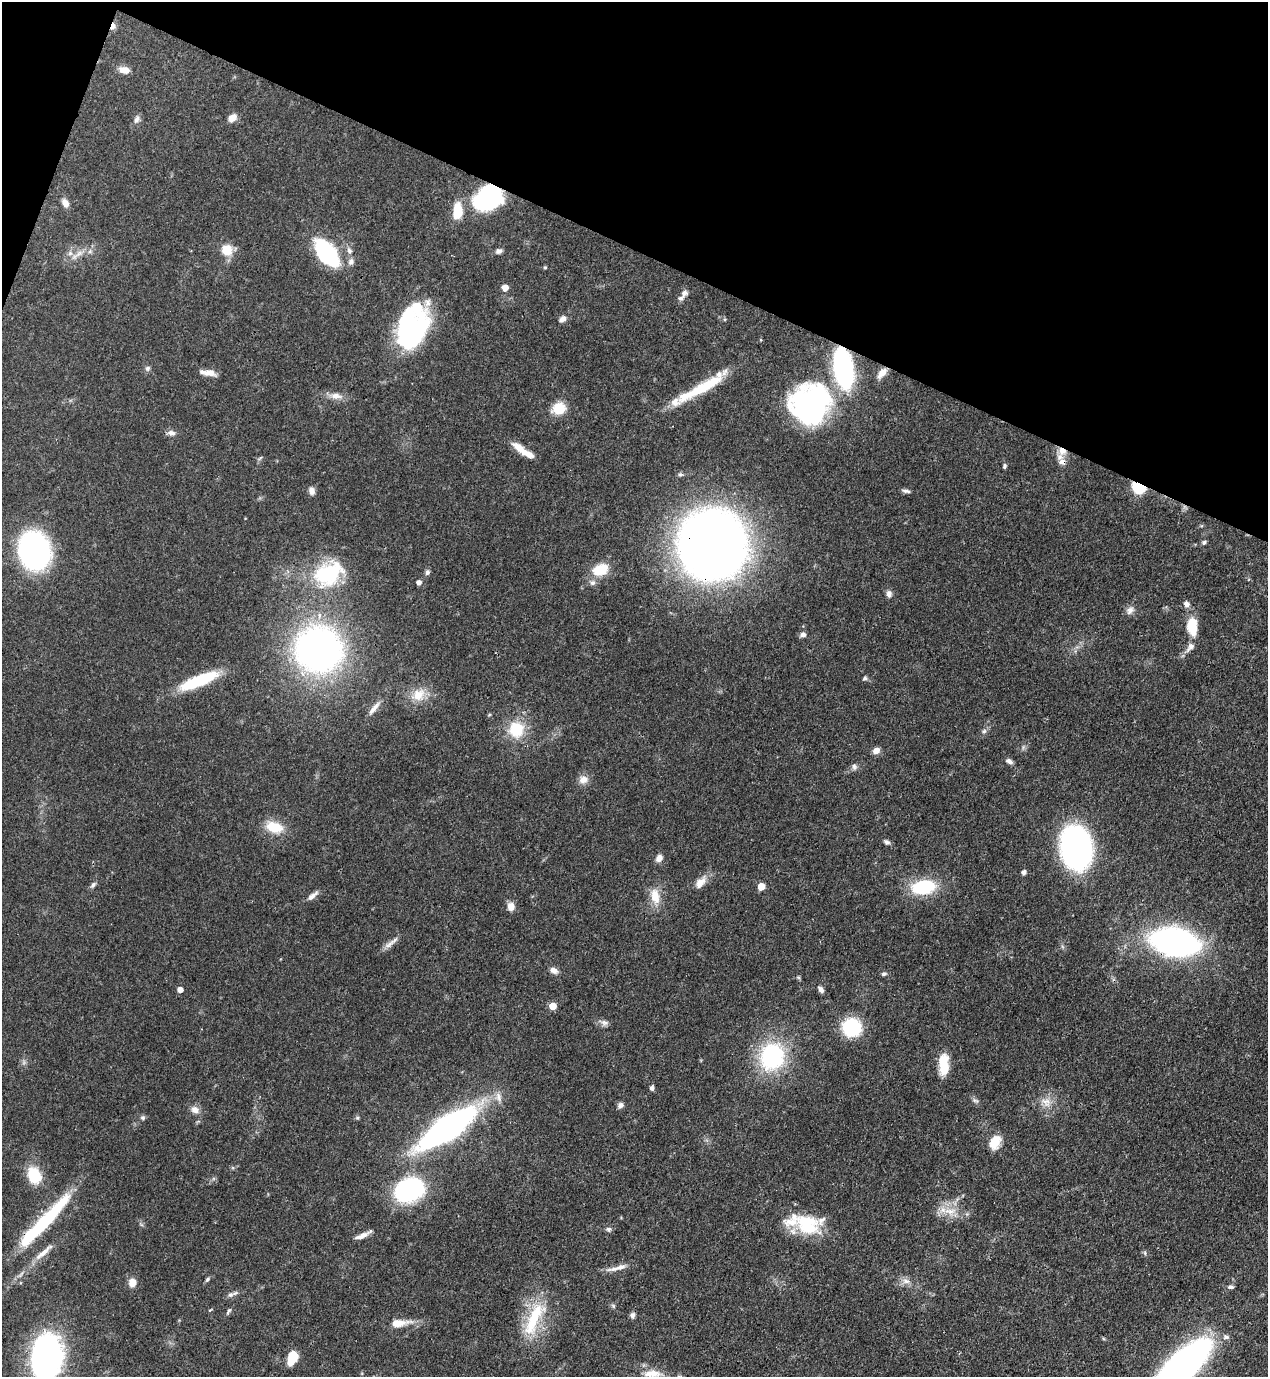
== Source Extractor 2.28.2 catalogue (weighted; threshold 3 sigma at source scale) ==
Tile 2 of 4 x 4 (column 2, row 1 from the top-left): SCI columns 1619-2884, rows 4165-5539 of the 5638 x 5579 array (HDU 1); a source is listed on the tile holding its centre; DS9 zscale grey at full resolution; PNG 1270 x 1379 px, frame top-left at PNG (2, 2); no overlay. Shown black and unused: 19% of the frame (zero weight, under 3 of 4 exposures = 7% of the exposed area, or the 3 px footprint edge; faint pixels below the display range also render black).
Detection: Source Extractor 2.28.2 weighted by HDU 2 'WHT'; one run over the whole footprint, this tile lists its part. Background 0.0512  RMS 0.0033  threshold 0.0147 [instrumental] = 3 sigma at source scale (4.5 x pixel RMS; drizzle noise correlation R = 1.50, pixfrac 1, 0.05/0.05 arcsec/px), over >= 5 px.
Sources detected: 126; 6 inside a brighter object's white glare — not listed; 4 inside a brighter listed object's ellipse — not listed separately; the other 116 listed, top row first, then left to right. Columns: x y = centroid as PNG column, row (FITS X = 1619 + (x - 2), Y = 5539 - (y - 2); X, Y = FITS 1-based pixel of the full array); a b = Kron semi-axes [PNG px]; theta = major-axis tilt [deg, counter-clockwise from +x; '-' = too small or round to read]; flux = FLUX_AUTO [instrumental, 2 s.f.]
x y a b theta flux
113 26 8 5 69 2.2
124 70 12 7 -11 3.1
232 118 11 7 41 2.2
137 119 11 6 58 1.2
488 197 28 21 -22 31
65 203 11 7 -61 1.9
458 211 19 10 85 7
227 250 11 11 - 5.9
349 251 8 6 -70 1.2
498 251 8 6 18 0.97
70 253 6 6 - 0.96
79 253 12 6 47 1.7
327 253 30 16 -52 30
351 262 9 7 65 1.3
545 267 5 3 - 0.37
505 288 5 5 - 4.1
684 293 11 9 49 1.8
416 307 38 33 59 15
562 319 10 7 34 1.5
410 340 25 18 -16 22
147 368 7 6 - 0.79
843 368 26 11 -81 86
210 373 15 8 -6 2.9
882 373 15 7 47 2.7
701 388 73 11 30 16
336 396 16 8 -8 2.6
811 404 39 37 46 73
559 408 11 11 - 8
171 433 10 7 -17 1.4
519 448 21 9 -40 4
1062 451 12 10 -41 3.6
1062 462 12 9 -31 2.1
1005 466 5 4 - 0.67
1139 487 11 8 -25 14
312 491 9 7 -77 1.6
906 491 10 4 -7 0.9
1204 542 5 5 - 0.8
712 545 56 54 -87 300
34 551 24 19 -75 100
600 569 19 13 25 8.2
328 573 41 28 30 24
427 573 6 6 - 0.83
419 582 5 4 - 1.4
889 594 9 7 -74 1.2
1186 604 8 6 -34 1.4
1130 610 12 9 53 1.7
1192 626 20 11 -87 8.4
803 635 8 6 -10 1.1
1190 647 15 8 50 2.2
318 649 31 28 -6 190
865 678 6 5 - 0.7
199 681 44 11 22 18
418 695 21 16 37 6
374 708 22 6 50 2.4
516 729 21 20 - 10
984 731 7 5 43 0.76
876 751 8 6 35 2.1
1009 761 9 5 -28 1.1
854 767 9 6 -75 0.94
583 780 12 10 28 2.5
274 827 20 12 -17 7.7
887 842 8 6 -31 0.87
1076 847 27 19 -80 130
659 858 9 7 59 1.7
1024 872 5 4 - 1.3
700 882 18 10 49 3
93 885 9 5 54 0.86
761 886 5 5 - 6.4
924 887 26 14 7 18
312 896 16 6 39 1.8
655 896 21 12 -78 5.1
511 907 10 8 -77 2.3
1175 942 30 17 -11 120
389 944 18 6 38 2
554 970 10 7 -33 1.6
884 974 7 5 10 0.68
821 989 9 6 -52 1.1
180 990 4 4 - 2.2
552 1006 5 5 - 6.3
604 1022 10 7 -24 1.2
851 1027 18 17 - 17
772 1057 28 25 73 35
944 1064 24 10 89 7.3
652 1088 6 5 - 0.91
1046 1102 15 11 -49 3.4
620 1105 8 7 - 1.2
195 1110 12 9 -33 2
143 1118 7 6 - 0.67
357 1118 5 5 - 0.51
448 1127 41 14 34 160
995 1142 18 12 66 4.7
34 1175 17 12 -68 11
409 1190 26 20 23 43
950 1211 18 9 -2 4.3
44 1222 76 13 47 28
807 1224 33 23 -30 17
609 1229 7 7 - 0.81
363 1235 20 5 25 2.2
44 1252 33 6 41 4
1145 1253 6 4 -72 0.47
620 1267 17 6 15 2.3
207 1279 8 5 46 0.62
906 1281 12 7 -8 1.8
132 1282 9 8 - 3.2
1231 1287 8 5 -5 0.83
230 1295 8 6 0 1
210 1310 5 3 - 0.28
229 1311 10 4 55 0.66
632 1315 8 6 82 0.99
534 1319 55 16 65 16
399 1323 23 9 6 4.8
1226 1337 8 6 -6 0.94
47 1358 38 25 79 100
292 1358 12 7 74 10
1182 1366 43 17 43 180
652 1374 24 9 1 4.2
Overlapping masked pixels (flux is a lower limit): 10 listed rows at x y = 113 26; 488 197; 843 368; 882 373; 1062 451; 1062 462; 1139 487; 712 545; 1175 942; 44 1222
Isophote crosses this tile's border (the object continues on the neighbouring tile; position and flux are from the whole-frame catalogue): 2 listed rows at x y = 47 1358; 1182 1366